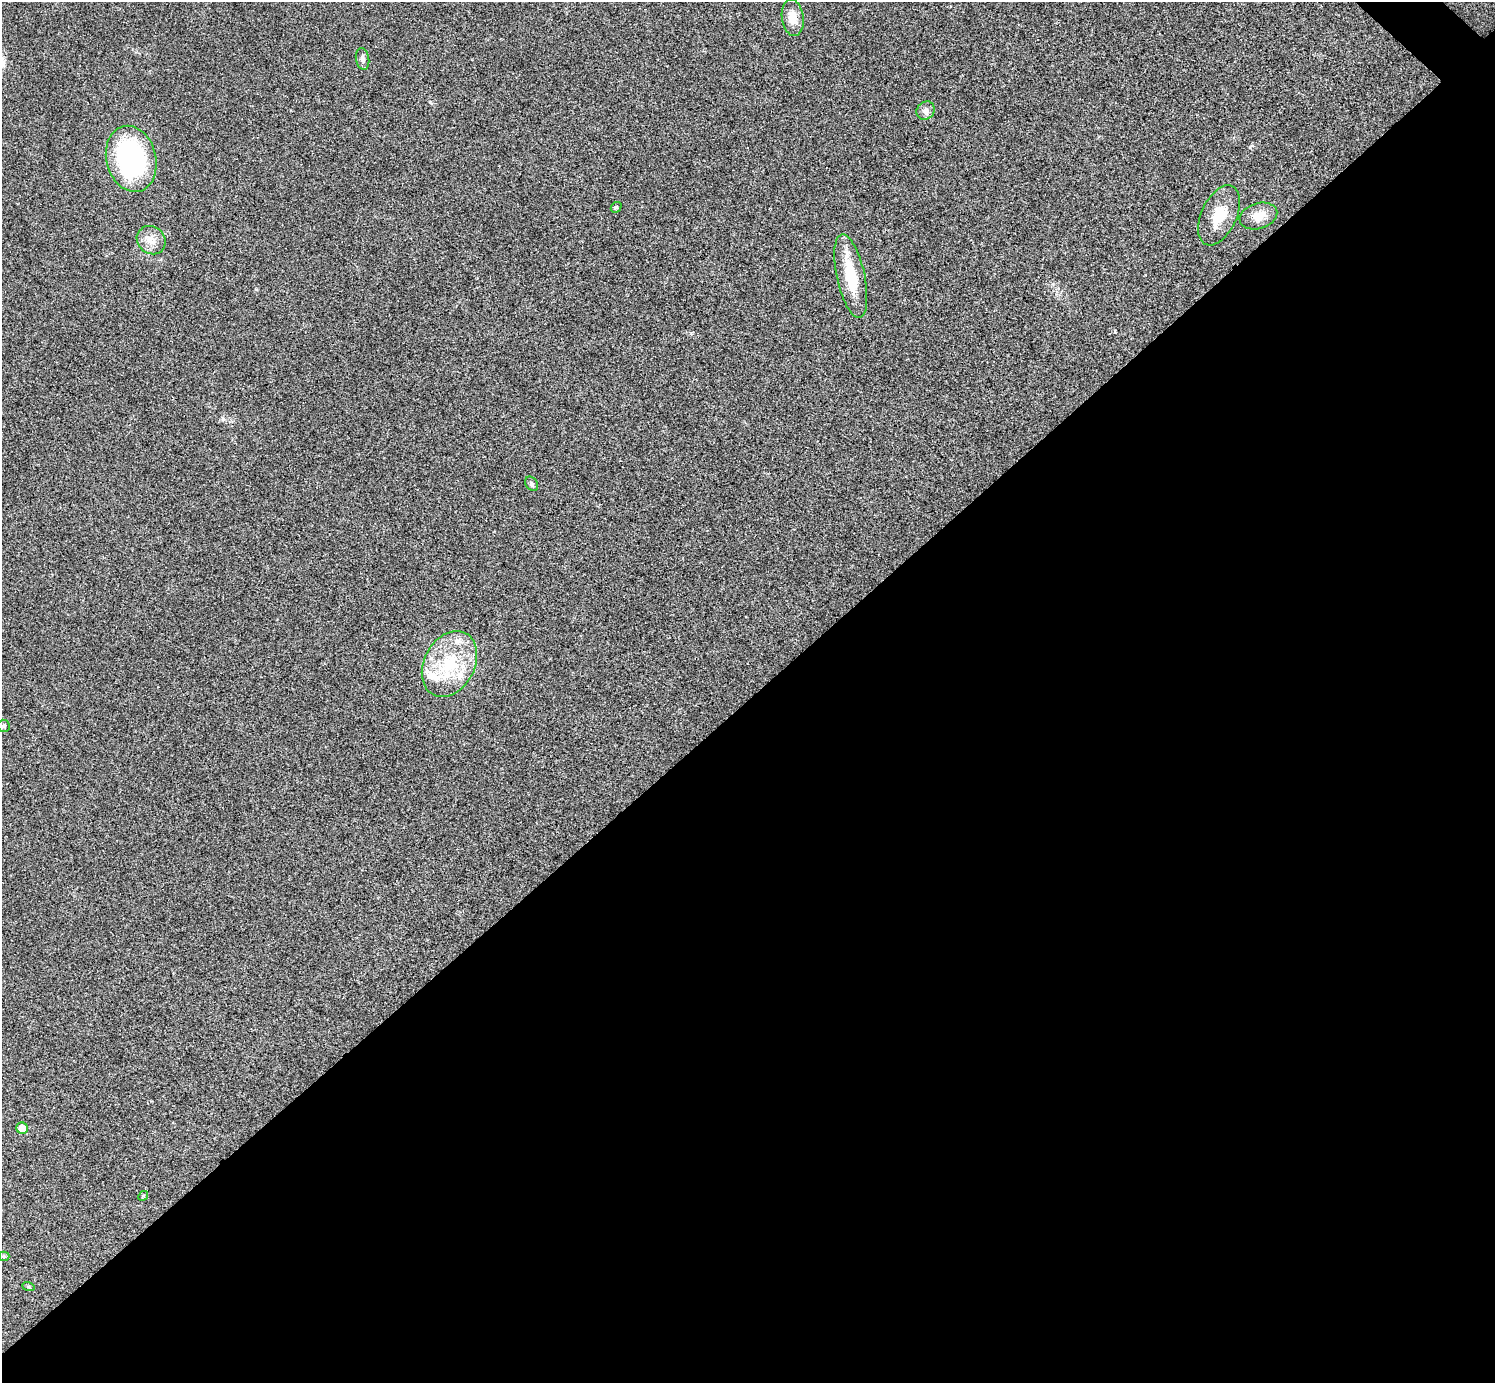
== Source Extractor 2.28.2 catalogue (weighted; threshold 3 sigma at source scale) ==
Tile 15 of 4 x 4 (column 3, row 4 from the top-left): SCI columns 2994-4486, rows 301-1681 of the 5983 x 5983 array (HDU 1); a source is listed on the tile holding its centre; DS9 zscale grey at full resolution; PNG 1497 x 1385 px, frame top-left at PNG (2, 2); each listed source drawn as its Kron ellipse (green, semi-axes under 4 px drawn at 4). Shown black and unused: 50% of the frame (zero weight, under 3 of 4 exposures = <1% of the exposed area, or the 3 px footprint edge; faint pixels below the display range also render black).
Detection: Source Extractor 2.28.2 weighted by HDU 2 'WHT'; one run over the whole footprint, this tile lists its part. Background 0.0218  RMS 0.0056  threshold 0.0251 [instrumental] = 3 sigma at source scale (4.5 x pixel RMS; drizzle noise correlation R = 1.50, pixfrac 1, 0.05/0.05 arcsec/px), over >= 5 px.
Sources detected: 19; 3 inside a brighter listed object's ellipse — not listed separately; the other 16 listed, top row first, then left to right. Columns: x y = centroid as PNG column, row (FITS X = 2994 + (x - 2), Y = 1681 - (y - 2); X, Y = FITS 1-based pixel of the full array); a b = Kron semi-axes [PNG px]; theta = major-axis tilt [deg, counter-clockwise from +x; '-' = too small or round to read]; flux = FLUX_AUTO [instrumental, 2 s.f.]
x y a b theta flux
793 18 18 11 -83 7.8
363 59 11 6 -79 1.9
926 110 10 8 43 2.6
131 159 33 25 -75 91
616 207 6 4 41 0.76
1219 215 32 17 65 14
1258 216 19 12 18 7.1
151 240 15 13 -39 6
851 276 43 14 -78 20
532 484 8 5 -59 1.1
449 664 35 25 62 32
3 726 6 6 - 1.1
22 1128 6 5 - 5.7
143 1196 5 4 - 0.66
4 1256 5 5 - 0.78
28 1286 6 4 -20 0.75
Unlisted compact peaks at least as high as the median listed source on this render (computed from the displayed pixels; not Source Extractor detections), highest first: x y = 1250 147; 691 333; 223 419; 256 289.